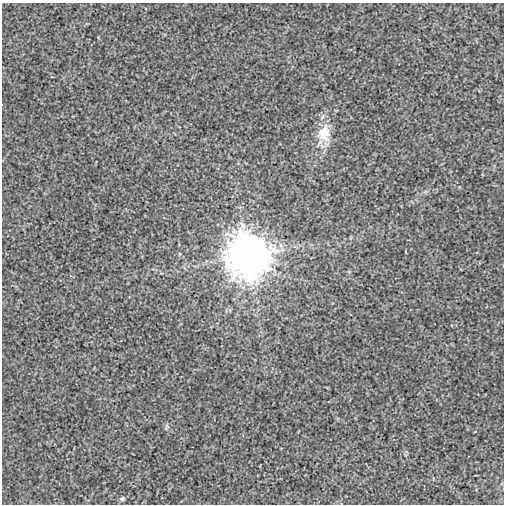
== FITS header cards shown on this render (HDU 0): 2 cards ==
NAXIS1  =                  502
NAXIS2  =                  502

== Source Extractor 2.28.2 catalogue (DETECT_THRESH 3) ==
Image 502 x 502 px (HDU 0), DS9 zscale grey, 1 PNG px = 1 image px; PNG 506 x 506 px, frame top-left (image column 1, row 502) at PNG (2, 3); no overlay
Background -1.83e-04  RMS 0.0026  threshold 0.00779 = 3 sigma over >= 5 px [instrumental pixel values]
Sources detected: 4; all 4 listed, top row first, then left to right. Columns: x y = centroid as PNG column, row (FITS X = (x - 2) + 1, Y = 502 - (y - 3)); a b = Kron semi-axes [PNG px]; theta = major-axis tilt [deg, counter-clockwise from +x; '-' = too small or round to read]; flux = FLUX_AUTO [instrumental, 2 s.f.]
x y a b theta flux
324 133 24 18 87 4
248 256 14 13 - 540
167 427 10 3 54 0.29
122 499 6 5 - 0.43